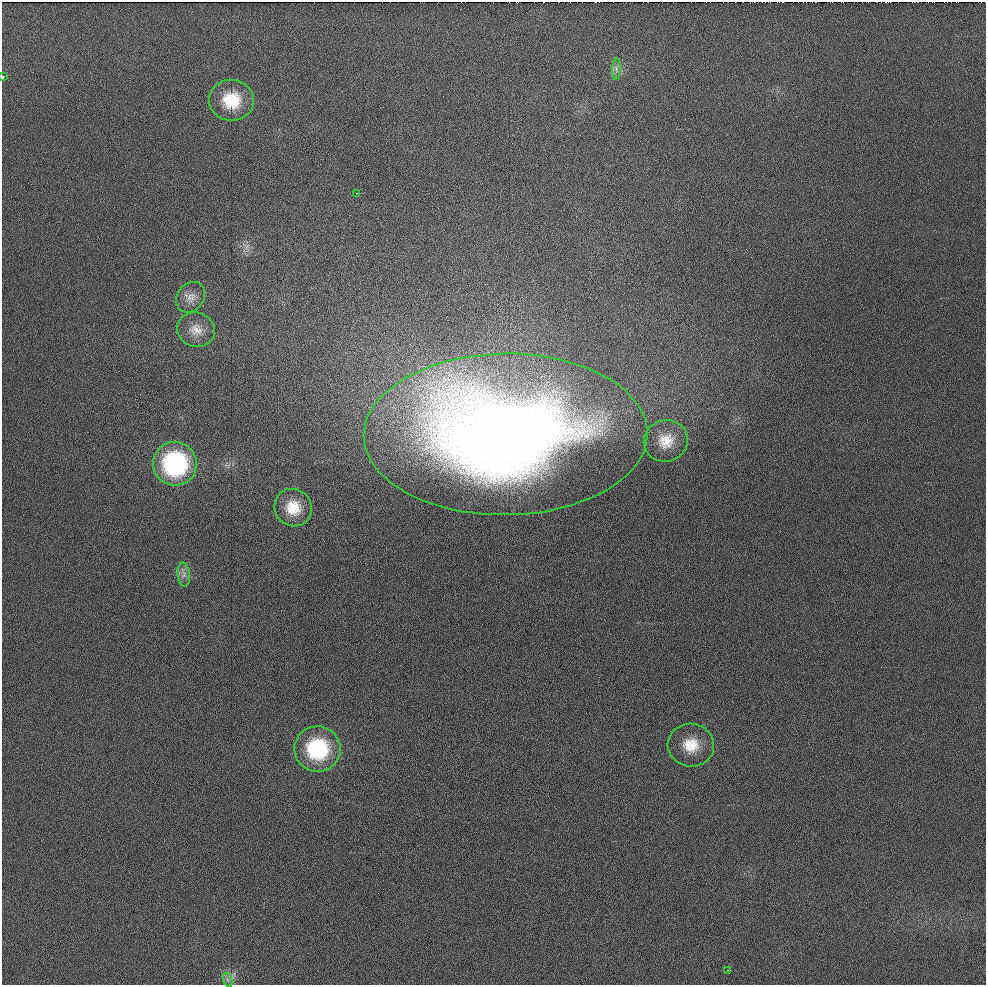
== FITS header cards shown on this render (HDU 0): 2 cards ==
NAXIS1  =                  984 / Axis length
NAXIS2  =                  983 / Axis length

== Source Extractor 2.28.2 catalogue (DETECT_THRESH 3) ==
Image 984 x 983 px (HDU 0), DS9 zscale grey, 1 PNG px = 1 image px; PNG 988 x 987 px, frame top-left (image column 1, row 983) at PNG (2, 2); each listed source drawn as its Kron ellipse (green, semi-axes under 4 px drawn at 4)
Background 2.07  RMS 3.1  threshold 9.15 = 3 sigma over >= 5 px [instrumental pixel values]
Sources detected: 15; all 15 listed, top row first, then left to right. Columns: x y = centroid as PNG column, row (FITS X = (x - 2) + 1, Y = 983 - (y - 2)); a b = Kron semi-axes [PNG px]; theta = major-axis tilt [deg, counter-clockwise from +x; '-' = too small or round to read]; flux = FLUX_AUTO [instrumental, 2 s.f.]
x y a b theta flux
616 69 10 4 86 630
2 77 3 2 - 800
231 100 22 20 -2 8200
356 193 3 2 - 640
191 297 16 13 52 2100
196 330 19 17 -18 3400
505 434 142 80 1 310000
666 441 22 20 22 4900
175 464 22 21 - 31000
293 508 19 18 - 5000
184 575 12 6 -85 1000
691 745 23 21 -9 5900
317 749 23 22 - 18000
727 970 2 2 - 160
228 980 7 4 -71 480
At the frame edge (FLAGS 8, measured only in part): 1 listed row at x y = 2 77